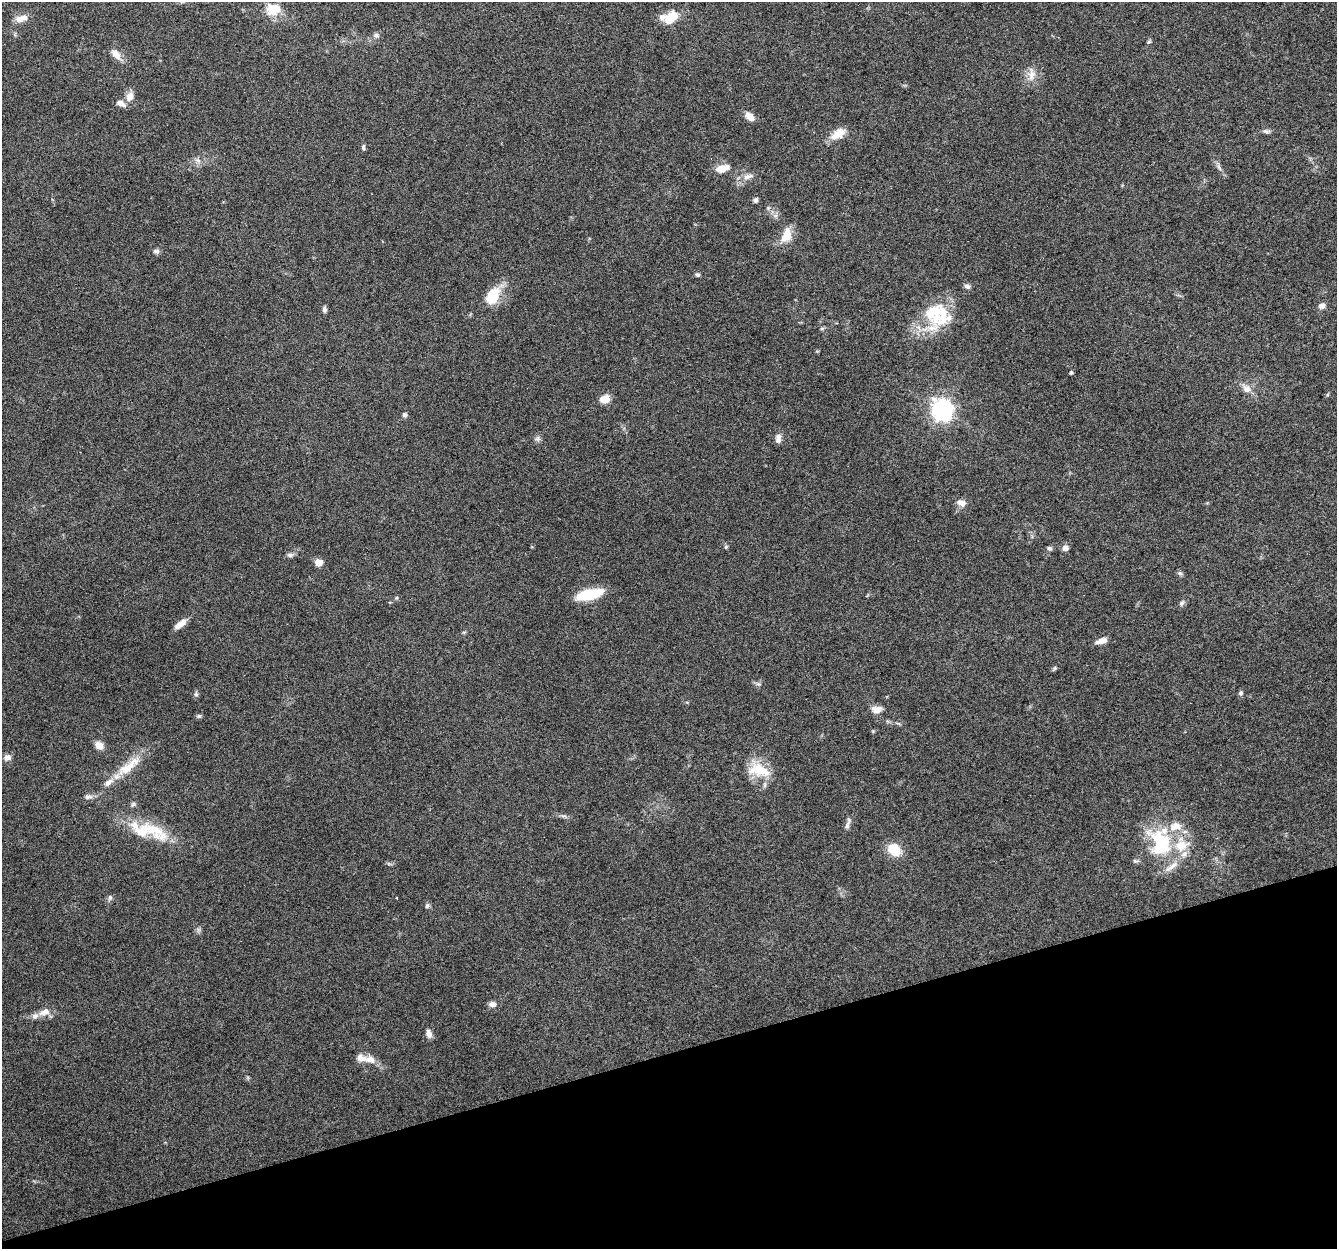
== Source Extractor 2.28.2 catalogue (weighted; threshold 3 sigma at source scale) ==
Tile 14 of 4 x 4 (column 2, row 4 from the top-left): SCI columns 1336-2670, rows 59-1305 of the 5340 x 5160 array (HDU 1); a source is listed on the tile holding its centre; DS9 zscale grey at full resolution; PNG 1339 x 1251 px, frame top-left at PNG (2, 2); no overlay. Shown black and unused: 16% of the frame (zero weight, under 4 of 8 exposures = <1% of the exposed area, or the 3 px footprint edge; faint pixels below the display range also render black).
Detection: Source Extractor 2.28.2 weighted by HDU 2 'WHT'; one run over the whole footprint, this tile lists its part. Background 0.0853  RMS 0.0039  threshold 0.0161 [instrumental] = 3 sigma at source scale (4.09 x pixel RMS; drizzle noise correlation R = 1.36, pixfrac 0.8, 0.0396/0.0396 arcsec/px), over >= 5 px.
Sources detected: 87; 1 too faint to see at this stretch — not listed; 15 inside a brighter listed object's ellipse — not listed separately; the other 71 listed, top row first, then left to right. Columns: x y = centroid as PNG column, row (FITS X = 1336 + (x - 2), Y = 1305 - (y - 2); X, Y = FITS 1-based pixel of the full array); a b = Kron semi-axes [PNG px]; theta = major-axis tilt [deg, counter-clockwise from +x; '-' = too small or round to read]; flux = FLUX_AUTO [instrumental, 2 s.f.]
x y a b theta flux
273 9 20 15 9 6.9
21 18 17 8 15 3.1
671 18 21 13 42 7.1
376 35 9 6 9 1.2
1149 42 7 5 49 0.61
116 54 15 8 -50 3.5
1031 75 18 12 85 4
130 97 11 9 70 3.1
121 103 11 7 -24 2.5
750 116 10 6 -38 3.9
1267 131 11 6 -11 1
840 133 16 12 -1 4.3
363 147 8 4 86 0.82
198 160 8 6 -21 1.4
1219 166 16 4 -70 1.4
722 168 14 7 16 5.5
748 176 16 7 13 2.6
755 200 5 5 - 1.4
768 208 6 4 46 0.61
786 235 20 12 69 6.2
156 251 8 6 -23 1.1
697 275 6 5 - 0.74
493 296 17 11 63 13
1322 306 8 7 - 1.8
324 309 8 5 90 0.93
941 315 39 30 48 20
822 328 6 4 2 0.56
1071 373 5 5 - 0.51
1247 388 16 10 -45 3.4
604 399 10 8 16 4.9
942 410 8 8 - 180
405 414 6 5 - 0.87
778 438 11 7 80 2
537 439 9 7 23 1.1
961 503 13 8 -19 2.5
726 547 5 5 - 0.51
1049 548 6 5 - 0.93
1065 548 6 6 - 1.9
290 555 10 6 -1 1
318 562 7 7 - 3.5
1180 573 8 5 -35 0.83
589 594 24 8 13 21
1182 603 10 5 53 1
180 624 15 6 37 3.2
1102 641 12 6 16 2.8
1054 668 8 4 45 0.58
758 684 8 6 -20 0.94
1241 693 6 5 - 0.74
196 694 8 5 -89 0.82
877 709 15 10 5 2.8
199 716 7 5 1 0.68
873 731 5 5 - 0.4
99 745 9 7 -30 3.5
7 757 10 8 11 1.8
128 766 44 12 38 10
760 770 30 17 -33 11
88 797 11 7 9 1.5
564 816 11 3 -10 0.88
847 825 14 6 71 1.4
154 830 50 17 -34 15
1161 843 37 27 -68 29
894 850 15 12 -38 8.9
1135 861 7 5 -20 0.74
389 864 7 4 -18 0.61
110 897 8 6 75 0.89
396 898 3 2 - 0.28
427 906 7 5 72 0.77
492 1004 8 7 - 1.9
44 1012 17 9 18 3.5
429 1034 11 7 -76 1.8
370 1059 16 10 -8 3.8